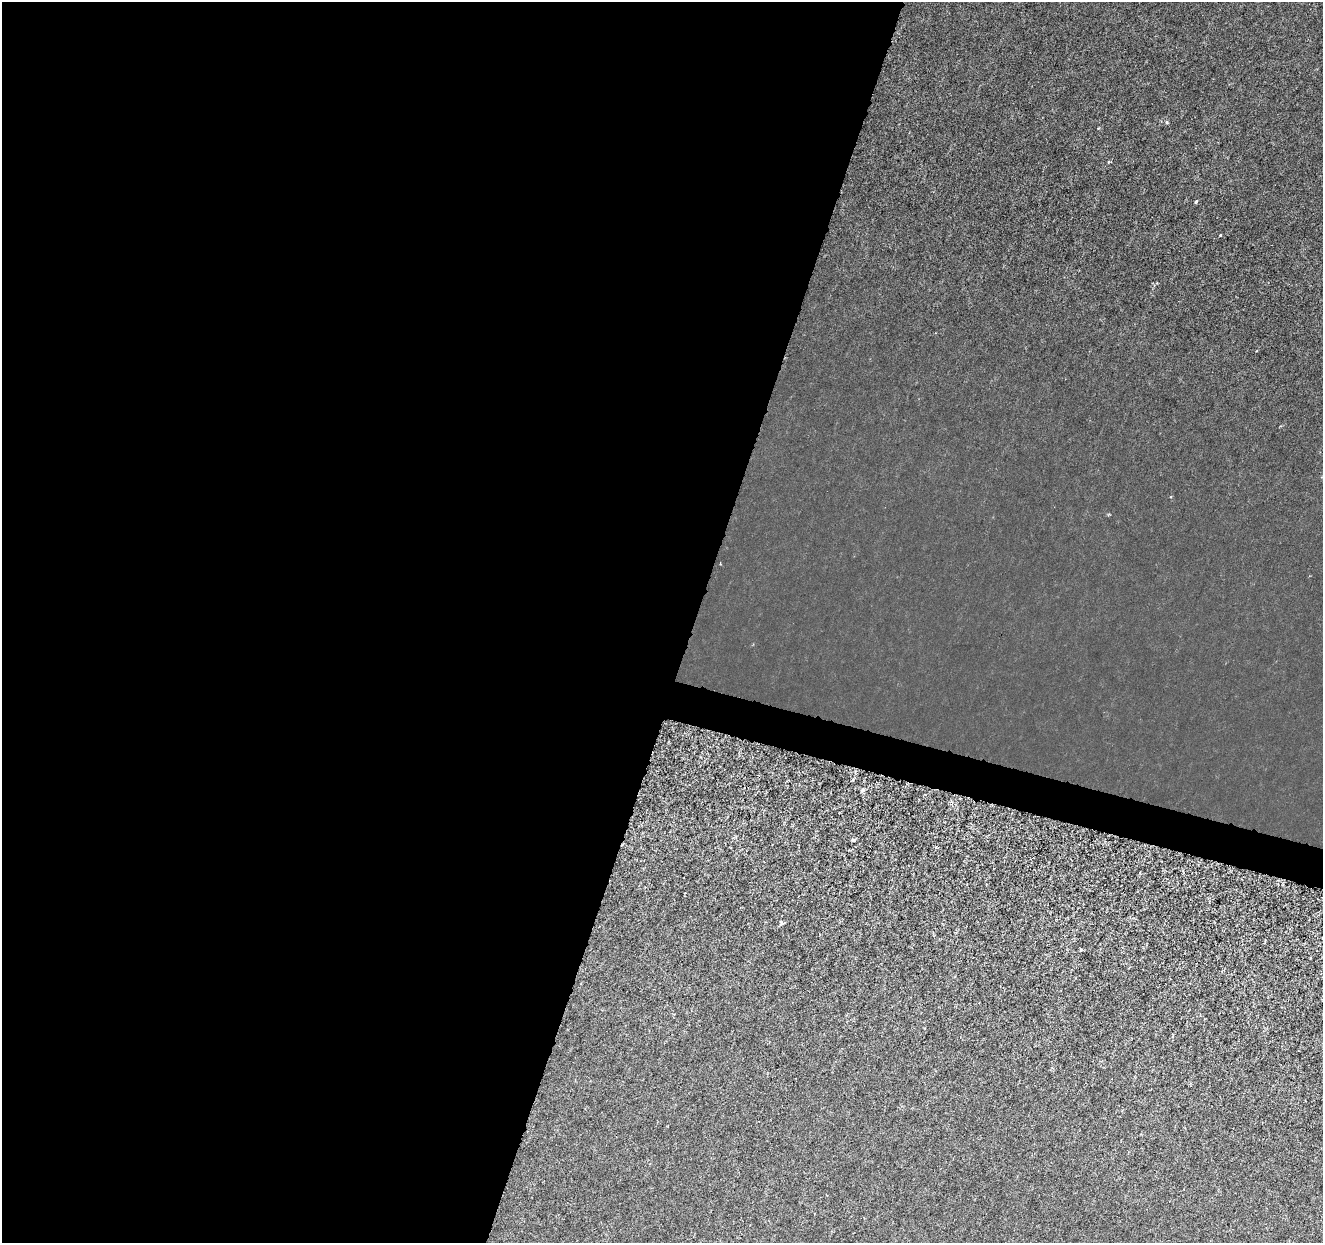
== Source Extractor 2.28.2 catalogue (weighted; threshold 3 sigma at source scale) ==
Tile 5 of 4 x 4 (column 1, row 2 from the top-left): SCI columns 1-1321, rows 2700-3940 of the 5292 x 5459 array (HDU 1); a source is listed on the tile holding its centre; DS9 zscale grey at full resolution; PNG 1325 x 1245 px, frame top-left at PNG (2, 2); no overlay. Shown black and unused: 54% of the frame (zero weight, under 3 of 6 exposures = <1% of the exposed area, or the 3 px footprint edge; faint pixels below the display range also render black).
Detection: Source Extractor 2.28.2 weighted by HDU 2 'WHT'; one run over the whole footprint, this tile lists its part. Background 8.23e-04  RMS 0.0012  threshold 0.00486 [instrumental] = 3 sigma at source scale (4.09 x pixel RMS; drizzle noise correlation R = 1.36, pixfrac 0.8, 0.0396/0.0396 arcsec/px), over >= 5 px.
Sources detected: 9; all 9 listed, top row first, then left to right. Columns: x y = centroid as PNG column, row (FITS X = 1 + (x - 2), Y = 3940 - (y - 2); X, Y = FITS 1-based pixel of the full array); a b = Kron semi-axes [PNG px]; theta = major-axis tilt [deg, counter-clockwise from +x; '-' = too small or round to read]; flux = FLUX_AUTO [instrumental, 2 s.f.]
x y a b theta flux
1166 122 4 3 - 0.21
1099 128 3 3 - 0.12
1196 201 5 3 - 0.14
1220 235 3 3 - 0.1
862 790 6 5 - 0.22
853 840 5 4 - 0.16
936 847 4 3 - 0.12
781 923 5 5 - 0.3
1080 950 5 3 - 0.092